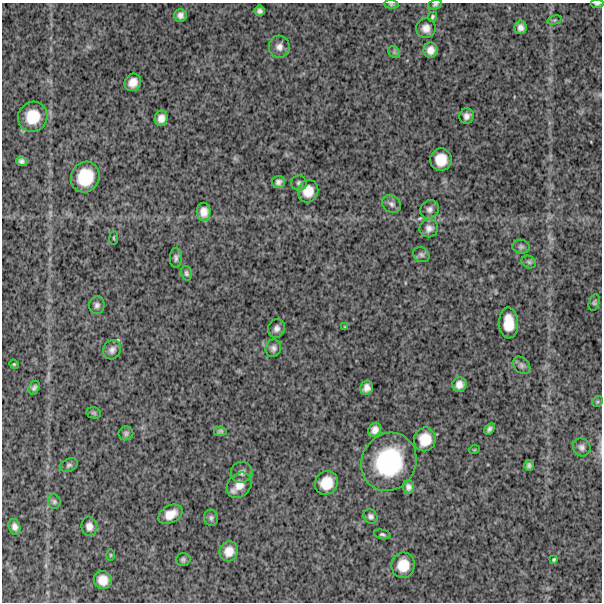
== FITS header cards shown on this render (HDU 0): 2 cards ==
NAXIS1  =                  600
NAXIS2  =                  600

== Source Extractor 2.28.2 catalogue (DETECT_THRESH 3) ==
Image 600 x 600 px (HDU 0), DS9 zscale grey, 1 PNG px = 1 image px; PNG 604 x 604 px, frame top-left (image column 1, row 600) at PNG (2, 3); each listed source drawn as its Kron ellipse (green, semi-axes under 4 px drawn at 4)
Background 1220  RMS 310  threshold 942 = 3 sigma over >= 5 px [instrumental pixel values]
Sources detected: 73; all 73 listed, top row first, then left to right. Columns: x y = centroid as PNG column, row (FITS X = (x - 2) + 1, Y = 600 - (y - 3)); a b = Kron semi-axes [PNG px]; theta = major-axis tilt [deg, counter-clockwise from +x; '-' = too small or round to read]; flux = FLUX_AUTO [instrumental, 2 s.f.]
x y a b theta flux
391 4 7 3 -6 3.1e+04
435 4 7 5 23 4.0e+04
597 4 6 3 4 3.7e+04
259 11 5 5 - 6.6e+04
180 15 6 6 - 9.2e+04
432 17 5 4 - 3.5e+04
554 20 7 4 15 3.2e+04
521 27 7 6 - 9.7e+04
426 28 10 9 - 1.4e+05
279 47 11 10 - 1.2e+05
431 50 7 7 - 1.4e+05
394 52 7 5 -47 4.7e+04
133 82 9 8 - 1.8e+05
467 116 7 7 - 1.0e+05
33 117 15 14 - 4.7e+05
161 118 8 6 77 1.3e+05
441 160 11 10 - 3.2e+05
21 161 5 4 - 6.2e+04
85 177 15 14 - 6.2e+05
279 182 6 6 - 7.8e+04
299 183 7 7 - 5.8e+04
308 191 11 10 - 2.8e+05
391 204 10 8 -36 7.5e+04
429 209 10 8 41 8.8e+04
204 212 9 7 -90 1.7e+05
429 228 9 9 - 1.1e+05
114 238 7 3 83 2.2e+04
521 247 8 7 - 5.7e+04
421 255 9 7 -29 5.5e+04
176 258 10 6 88 6.5e+04
529 262 7 6 - 4.3e+04
186 273 7 5 -73 4.7e+04
594 302 8 5 74 4.2e+04
97 305 9 7 82 7.2e+04
509 323 15 9 -87 3.6e+05
345 327 4 2 - 1.6e+04
277 328 10 8 70 9.1e+04
273 348 9 7 74 8.0e+04
112 350 10 8 57 9.6e+04
14 364 5 4 - 2.4e+04
522 365 10 7 -46 7.2e+04
459 385 7 7 - 1.3e+05
34 388 7 5 61 5.9e+04
367 388 7 6 - 1.1e+05
597 402 6 4 45 3.2e+04
94 413 7 5 -12 3.4e+04
489 429 6 4 55 6.5e+04
375 430 7 6 - 1.2e+05
220 431 6 5 - 4.6e+04
126 433 7 7 - 4.8e+04
425 439 12 11 - 3.5e+05
582 447 9 8 - 8.2e+04
474 450 5 3 - 1.6e+04
389 462 30 27 61 1.8e+06
69 465 9 6 24 5.2e+04
529 466 5 4 - 5.5e+04
242 472 11 10 - 9.7e+04
326 483 12 11 - 3.6e+05
239 485 14 11 47 2.2e+05
408 487 6 6 - 7.4e+04
54 502 7 6 - 4.6e+04
171 514 13 8 28 2.2e+05
371 516 7 6 - 6.1e+04
211 518 8 7 - 5.8e+04
89 526 9 7 -83 1.1e+05
15 527 8 6 -75 8.5e+04
382 534 8 4 -12 3.7e+04
229 551 10 9 - 2.1e+05
111 555 6 4 90 2.5e+04
183 559 7 6 - 4.7e+04
554 559 4 3 - 2.7e+04
403 565 13 11 83 3.4e+05
103 580 9 9 - 2.1e+05
At the frame edge (FLAGS 8, measured only in part): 4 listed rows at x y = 391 4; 435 4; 597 4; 582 447